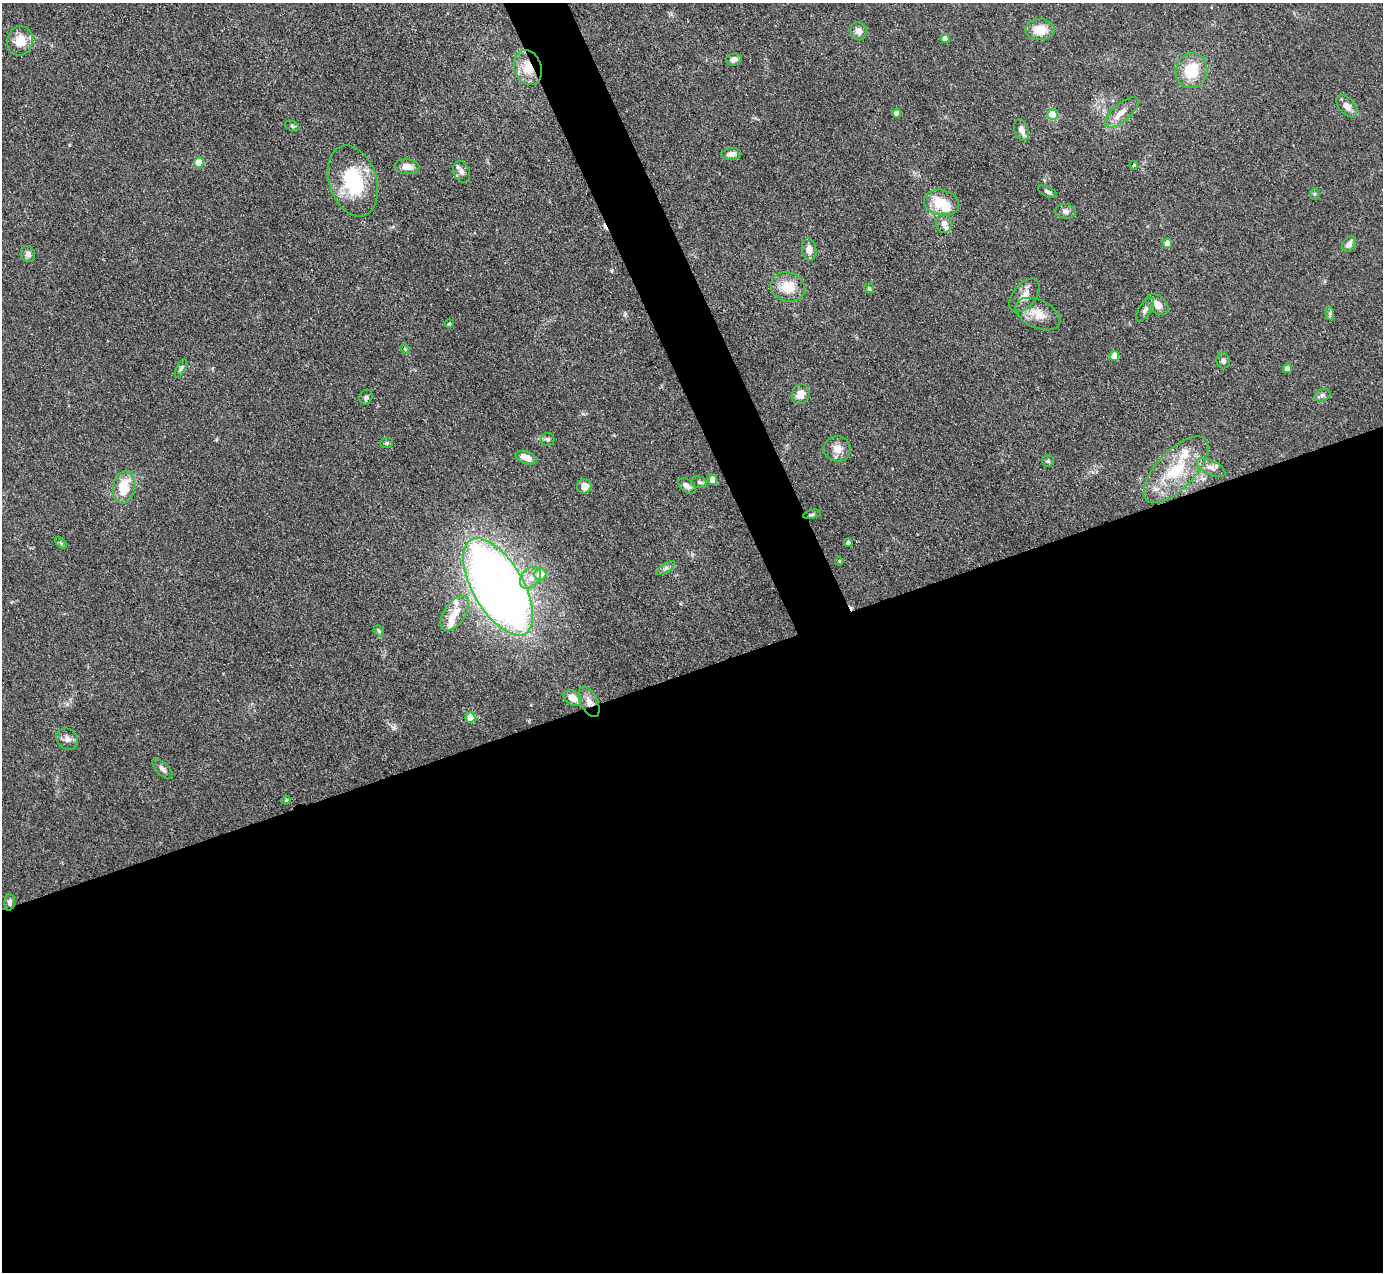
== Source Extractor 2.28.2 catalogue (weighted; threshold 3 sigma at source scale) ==
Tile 15 of 4 x 4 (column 3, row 4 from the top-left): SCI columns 2764-4144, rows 281-1550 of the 5527 x 5514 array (HDU 1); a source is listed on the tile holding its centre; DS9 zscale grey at full resolution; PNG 1385 x 1274 px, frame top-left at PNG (2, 3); each listed source drawn as its Kron ellipse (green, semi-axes under 4 px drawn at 4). Shown black and unused: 50% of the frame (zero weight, under 3 of 4 exposures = <1% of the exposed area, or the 3 px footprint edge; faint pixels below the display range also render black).
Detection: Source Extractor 2.28.2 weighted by HDU 2 'WHT'; one run over the whole footprint, this tile lists its part. Background 0.0867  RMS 0.0058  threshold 0.0263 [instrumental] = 3 sigma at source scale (4.5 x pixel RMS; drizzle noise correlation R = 1.50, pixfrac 1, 0.05/0.05 arcsec/px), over >= 5 px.
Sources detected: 80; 1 inside a brighter object's white glare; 2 cosmic-ray / hot-pixel residue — neither listed nor drawn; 4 inside a brighter listed object's ellipse — not listed separately; the other 73 listed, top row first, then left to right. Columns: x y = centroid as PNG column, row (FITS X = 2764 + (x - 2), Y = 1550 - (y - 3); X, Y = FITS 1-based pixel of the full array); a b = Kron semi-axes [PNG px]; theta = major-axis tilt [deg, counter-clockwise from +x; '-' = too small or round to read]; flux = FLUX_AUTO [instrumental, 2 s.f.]
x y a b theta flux
1040 30 14 10 0 10
859 31 9 8 - 3.4
945 38 4 4 - 4.2
20 41 15 13 79 11
734 59 8 6 14 2.5
528 67 18 13 -70 12
1191 71 18 15 77 19
1347 106 13 8 -49 4.2
1122 112 21 8 41 6.4
897 113 4 4 - 4.6
1053 115 5 5 - 29
292 126 7 4 -25 0.93
1022 130 11 7 -72 3.7
731 154 10 6 4 2.7
199 163 5 5 - 14
1134 165 4 3 - 0.61
407 167 12 7 -5 5
461 172 11 8 -67 3
353 181 37 23 -72 38
1047 192 10 5 -28 1.6
1315 194 6 4 -90 0.73
941 203 18 13 -11 15
1066 211 10 7 -3 2.4
944 223 10 7 -83 3.1
1168 243 5 4 - 7.6
1349 244 8 6 62 2.7
809 250 11 7 -83 4.5
28 254 8 7 - 2.4
788 287 17 14 -19 12
869 288 5 4 - 0.76
1024 296 20 11 51 5.5
1157 304 13 8 -41 5.2
1145 310 13 6 59 2.2
1038 314 24 14 -25 9.4
1330 314 7 4 -73 1.2
449 324 4 3 - 0.58
405 349 5 3 - 0.6
1114 356 5 4 - 9.6
1223 361 7 7 - 1.6
181 368 10 4 64 1.3
1287 369 4 4 - 5.1
801 394 10 8 63 6.2
1322 395 8 6 20 1.6
366 397 7 6 - 1.4
548 439 7 6 - 1.3
387 443 6 5 - 1.1
837 449 14 12 -6 6.3
526 458 11 6 -19 5.9
1048 461 5 5 - 0.93
1211 467 15 7 -26 3.7
1176 470 42 19 46 30
713 480 5 4 - 9.3
699 482 7 5 -17 1.4
584 486 7 7 - 5.1
687 486 10 6 -37 2.8
124 488 16 11 79 15
812 514 9 4 12 1
61 543 7 4 -46 0.91
848 543 4 4 - 1.7
839 561 4 4 - 0.59
666 568 11 4 35 1.5
540 574 6 6 - 11
530 578 12 9 50 5
498 587 54 25 -60 670
455 613 20 10 55 8.5
379 631 6 4 -48 0.87
573 698 10 7 -34 6
589 702 16 8 -64 5.1
470 718 5 5 - 16
67 739 12 9 -42 3.1
163 769 13 6 -45 2.3
286 800 4 4 - 0.65
10 902 8 5 84 1.8
Overlapping masked pixels (flux is a lower limit): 3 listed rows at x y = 528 67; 589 702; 10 902